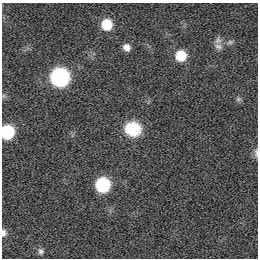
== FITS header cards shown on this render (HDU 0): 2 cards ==
NAXIS1  =                  256
NAXIS2  =                  256

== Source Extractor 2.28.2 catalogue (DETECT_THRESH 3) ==
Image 256 x 256 px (HDU 0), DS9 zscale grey, 1 PNG px = 1 image px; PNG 260 x 260 px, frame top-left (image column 1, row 256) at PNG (2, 3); no overlay
Background -0.137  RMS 26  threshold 77.3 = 3 sigma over >= 5 px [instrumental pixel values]
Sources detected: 14; all 14 listed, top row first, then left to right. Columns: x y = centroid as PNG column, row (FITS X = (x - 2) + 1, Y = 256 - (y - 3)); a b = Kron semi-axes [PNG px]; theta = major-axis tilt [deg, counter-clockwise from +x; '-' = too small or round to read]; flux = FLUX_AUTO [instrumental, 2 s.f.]
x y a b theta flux
107 24 9 9 - 48000
218 40 10 8 32 7800
230 42 9 6 15 4700
218 46 11 8 -21 8400
126 47 8 7 - 11000
181 56 9 9 - 46000
60 77 10 10 - 390000
238 99 6 6 - 3900
133 129 17 15 -9 60000
7 132 9 9 - 120000
256 153 13 5 88 5300
103 185 9 9 - 140000
3 233 9 6 -89 7000
41 251 9 7 -76 5900
At the frame edge (FLAGS 8, measured only in part): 3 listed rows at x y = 7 132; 256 153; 3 233